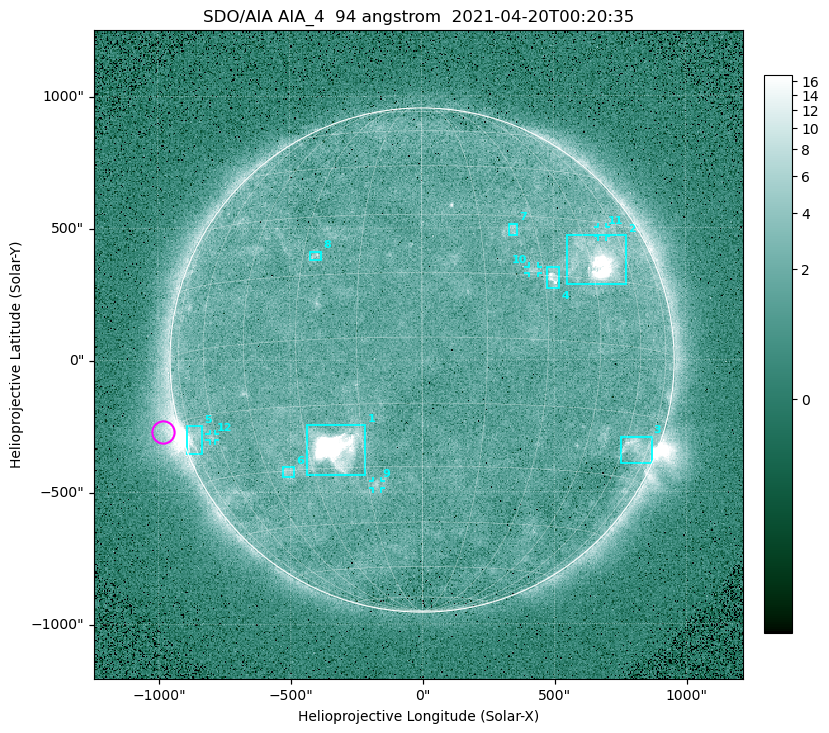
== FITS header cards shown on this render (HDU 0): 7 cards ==
TELESCOP= 'SDO/AIA '
INSTRUME= 'AIA_4   '
WAVELNTH=                   94
WAVEUNIT= 'angstrom'
DATE-OBS= '2021-04-20T00:20:35.12'
CTYPE1  = 'HPLN-TAN'
CTYPE2  = 'HPLT-TAN'

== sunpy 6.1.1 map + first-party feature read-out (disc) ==
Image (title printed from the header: SDO/AIA AIA_4  94 angstrom  2021-04-20T00:20:35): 512 x 512 px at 4.8 arcsec/px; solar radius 955 arcsec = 199 px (full disc in frame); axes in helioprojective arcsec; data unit not stated in the header (colour bar unlabelled)
Orientation: roll -0.138 deg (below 1 deg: not rotated)
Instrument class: DISC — disc imager (sunpy class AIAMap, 94 A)
Bright regions (active regions / flare kernels): reference = the median radial profile (limb darkening/brightening removed); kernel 5 px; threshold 5 sigma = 2.42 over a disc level ~1.73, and >= 1.15x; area >= 9 px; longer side >= 5 px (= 24 arcsec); searched inside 0.97 R_sun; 12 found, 12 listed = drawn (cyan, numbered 1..; 4 of them under ~33 arcsec drawn as corner ticks so the feature stays visible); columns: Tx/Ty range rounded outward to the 10 arcsec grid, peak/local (2 s.f.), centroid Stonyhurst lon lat
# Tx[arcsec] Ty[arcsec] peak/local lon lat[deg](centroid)
1 -440..-210 -440..-240 696 -22 -25
2 550..780 280..470 37 +48 +20
3 750..870 -400..-290 4.5 +67 -22
4 470..520 270..350 6.2 +32 +15
5 -900..-830 -360..-250 7.2 -73 -19
6 -530..-480 -440..-400 3 -38 -30
7 330..370 470..520 3 +24 +26
8 -430..-380 380..410 3.3 -27 +20
9 -190..-160 -490..-450 3.3 -13 -34
10 400..440 330..360 3 +27 +16
11 670..700 460..500 2.8 +54 +27
12 -810..-780 -300..-280 2.7 -63 -20
Off-limb structures (1.02-1.3 R_sun): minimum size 50 px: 6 found; the strongest spans PA ~90..115 deg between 1.02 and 1.23 R_sun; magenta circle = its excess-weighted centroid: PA ~105 deg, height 1.07 R_sun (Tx ~-980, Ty ~-270 arcsec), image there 4.4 x the reference